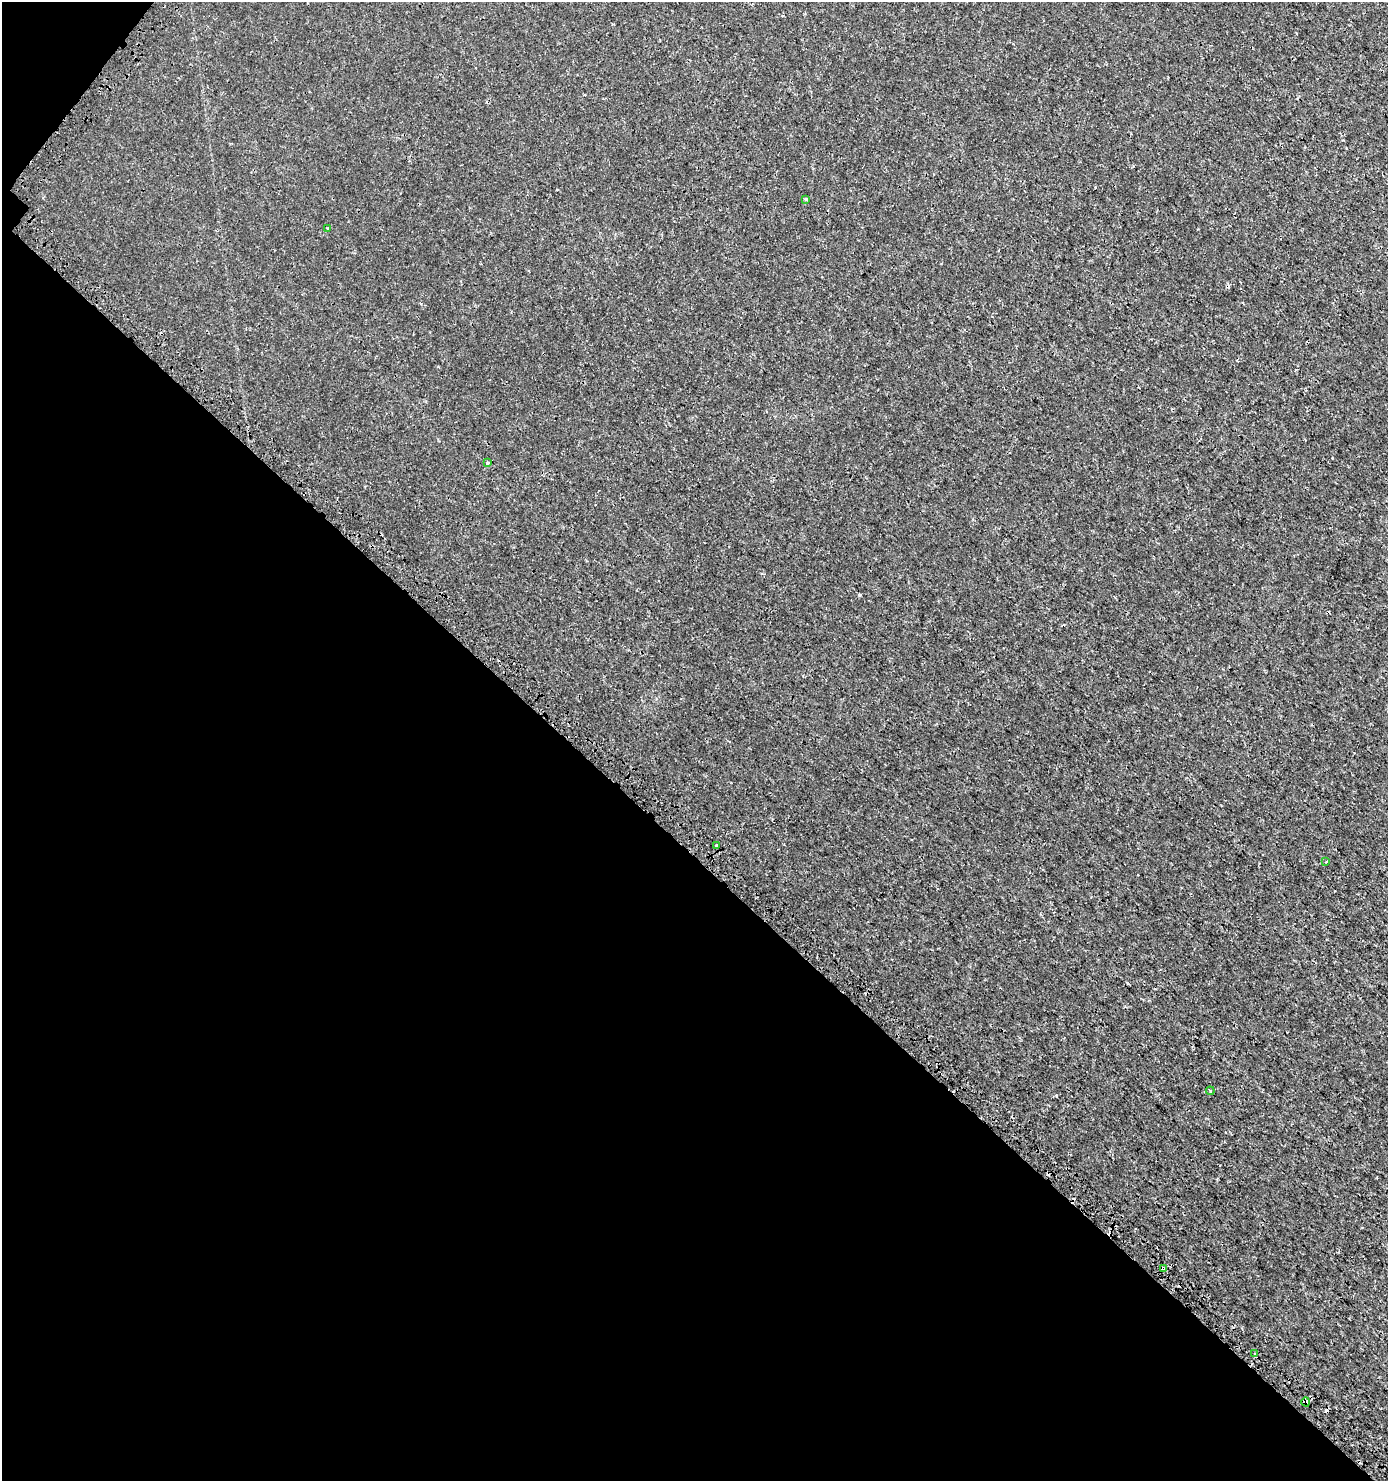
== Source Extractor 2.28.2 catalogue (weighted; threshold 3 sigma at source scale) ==
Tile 9 of 4 x 4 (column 1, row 3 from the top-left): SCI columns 337-1722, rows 1584-3062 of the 6149 x 6132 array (HDU 1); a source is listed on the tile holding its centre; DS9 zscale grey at full resolution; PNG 1390 x 1483 px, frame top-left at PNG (2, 2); each listed source drawn as its Kron ellipse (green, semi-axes under 4 px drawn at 4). Shown black and unused: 43% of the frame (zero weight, under 3 of 4 exposures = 7% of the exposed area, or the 3 px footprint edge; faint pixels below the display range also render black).
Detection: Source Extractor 2.28.2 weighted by HDU 2 'WHT'; one run over the whole footprint, this tile lists its part. Background 0.00101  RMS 0.0012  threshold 0.00546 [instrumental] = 3 sigma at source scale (4.5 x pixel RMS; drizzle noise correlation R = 1.50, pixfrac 1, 0.0396/0.0396 arcsec/px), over >= 5 px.
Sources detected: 11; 2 cosmic-ray / hot-pixel residue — neither listed nor drawn; the other 9 listed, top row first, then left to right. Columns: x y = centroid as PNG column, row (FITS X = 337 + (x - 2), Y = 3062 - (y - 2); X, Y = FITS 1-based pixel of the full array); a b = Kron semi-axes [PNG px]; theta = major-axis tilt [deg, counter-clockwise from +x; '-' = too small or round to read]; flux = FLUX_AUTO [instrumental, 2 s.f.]
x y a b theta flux
806 199 3 3 - 0.22
327 228 3 3 - 0.079
487 463 4 3 - 0.26
717 845 3 3 - 0.71
1326 862 3 3 - 0.098
1210 1091 4 3 - 0.13
1163 1268 4 3 - 0.5
1255 1354 4 3 - 0.12
1306 1402 4 3 - 2.4
Overlapping masked pixels (flux is a lower limit): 2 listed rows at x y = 1163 1268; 1306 1402